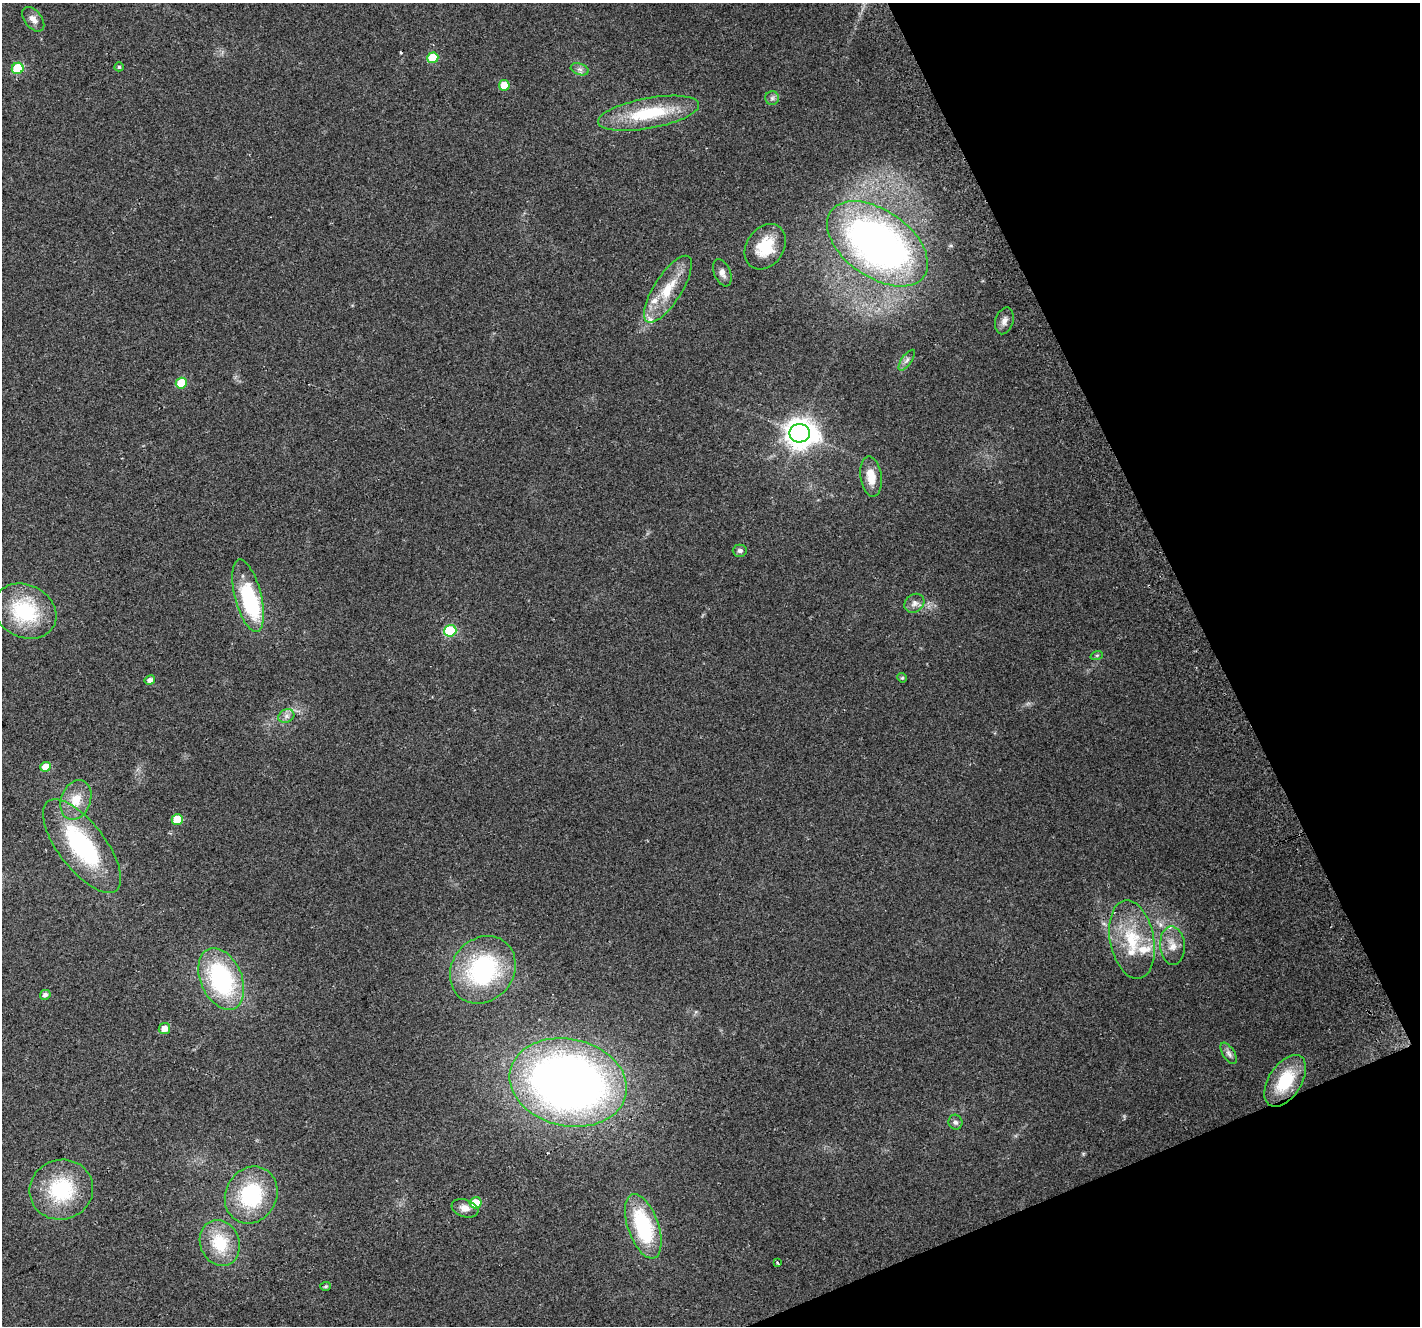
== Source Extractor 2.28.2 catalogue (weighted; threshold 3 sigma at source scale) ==
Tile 12 of 4 x 4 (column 4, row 3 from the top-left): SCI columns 4287-5704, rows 1488-2811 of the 5733 x 5564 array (HDU 1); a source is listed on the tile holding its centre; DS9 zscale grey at full resolution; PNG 1422 x 1328 px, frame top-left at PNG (2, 3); each listed source drawn as its Kron ellipse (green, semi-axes under 4 px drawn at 4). Shown black and unused: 20% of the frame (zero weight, under 2 of 3 exposures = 2% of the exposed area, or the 3 px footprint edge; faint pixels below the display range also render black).
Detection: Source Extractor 2.28.2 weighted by HDU 2 'WHT'; one run over the whole footprint, this tile lists its part. Background 0.115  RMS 0.011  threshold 0.0504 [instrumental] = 3 sigma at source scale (4.5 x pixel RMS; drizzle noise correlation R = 1.50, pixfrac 1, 0.0396/0.0396 arcsec/px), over >= 5 px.
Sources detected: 54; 1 inside a brighter object's white glare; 1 cosmic-ray / hot-pixel residue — neither listed nor drawn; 4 inside a brighter listed object's ellipse — not listed separately; the other 48 listed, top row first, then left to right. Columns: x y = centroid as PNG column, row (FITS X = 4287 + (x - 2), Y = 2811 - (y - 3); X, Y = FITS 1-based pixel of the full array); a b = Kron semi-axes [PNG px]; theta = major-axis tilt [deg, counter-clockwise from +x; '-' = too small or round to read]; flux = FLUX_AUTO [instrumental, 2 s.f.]
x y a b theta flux
33 19 14 8 -51 6.5
433 58 6 5 - 31
119 67 4 4 - 1.6
18 68 6 5 - 45
580 69 9 5 -19 3.7
504 85 5 5 - 19
772 98 7 7 - 2.8
649 113 51 15 10 65
877 244 57 33 -35 530
765 247 24 18 56 34
722 273 14 8 -67 6
668 289 39 14 57 34
1004 321 13 9 74 6.3
907 360 12 5 54 4
181 383 5 5 - 29
800 433 10 9 - 1400
871 477 20 10 -82 17
740 551 7 6 - 3.6
248 596 37 13 -75 95
914 603 11 8 38 5.5
25 611 33 26 -26 75
450 631 6 6 - 69
1097 655 6 4 19 1.4
902 678 5 4 - 1.5
150 680 5 4 - 5.3
286 716 8 6 22 4.2
46 767 5 5 - 14
76 800 20 14 70 20
177 819 6 5 - 25
82 846 56 23 -52 120
1132 940 40 22 -79 54
1172 946 19 12 -86 14
483 970 36 30 50 130
221 979 32 20 -66 140
45 995 5 5 - 3.9
164 1029 6 5 - 8.5
1229 1053 12 6 -57 4.2
1285 1081 29 16 57 50
568 1083 59 43 -12 850
955 1122 7 7 - 3.3
61 1190 32 30 18 78
251 1195 29 25 62 85
476 1203 6 5 - 24
465 1208 14 8 -18 8
643 1226 34 15 -71 97
220 1243 23 19 -68 42
778 1263 4 2 - 1.4
325 1286 5 4 - 1.6